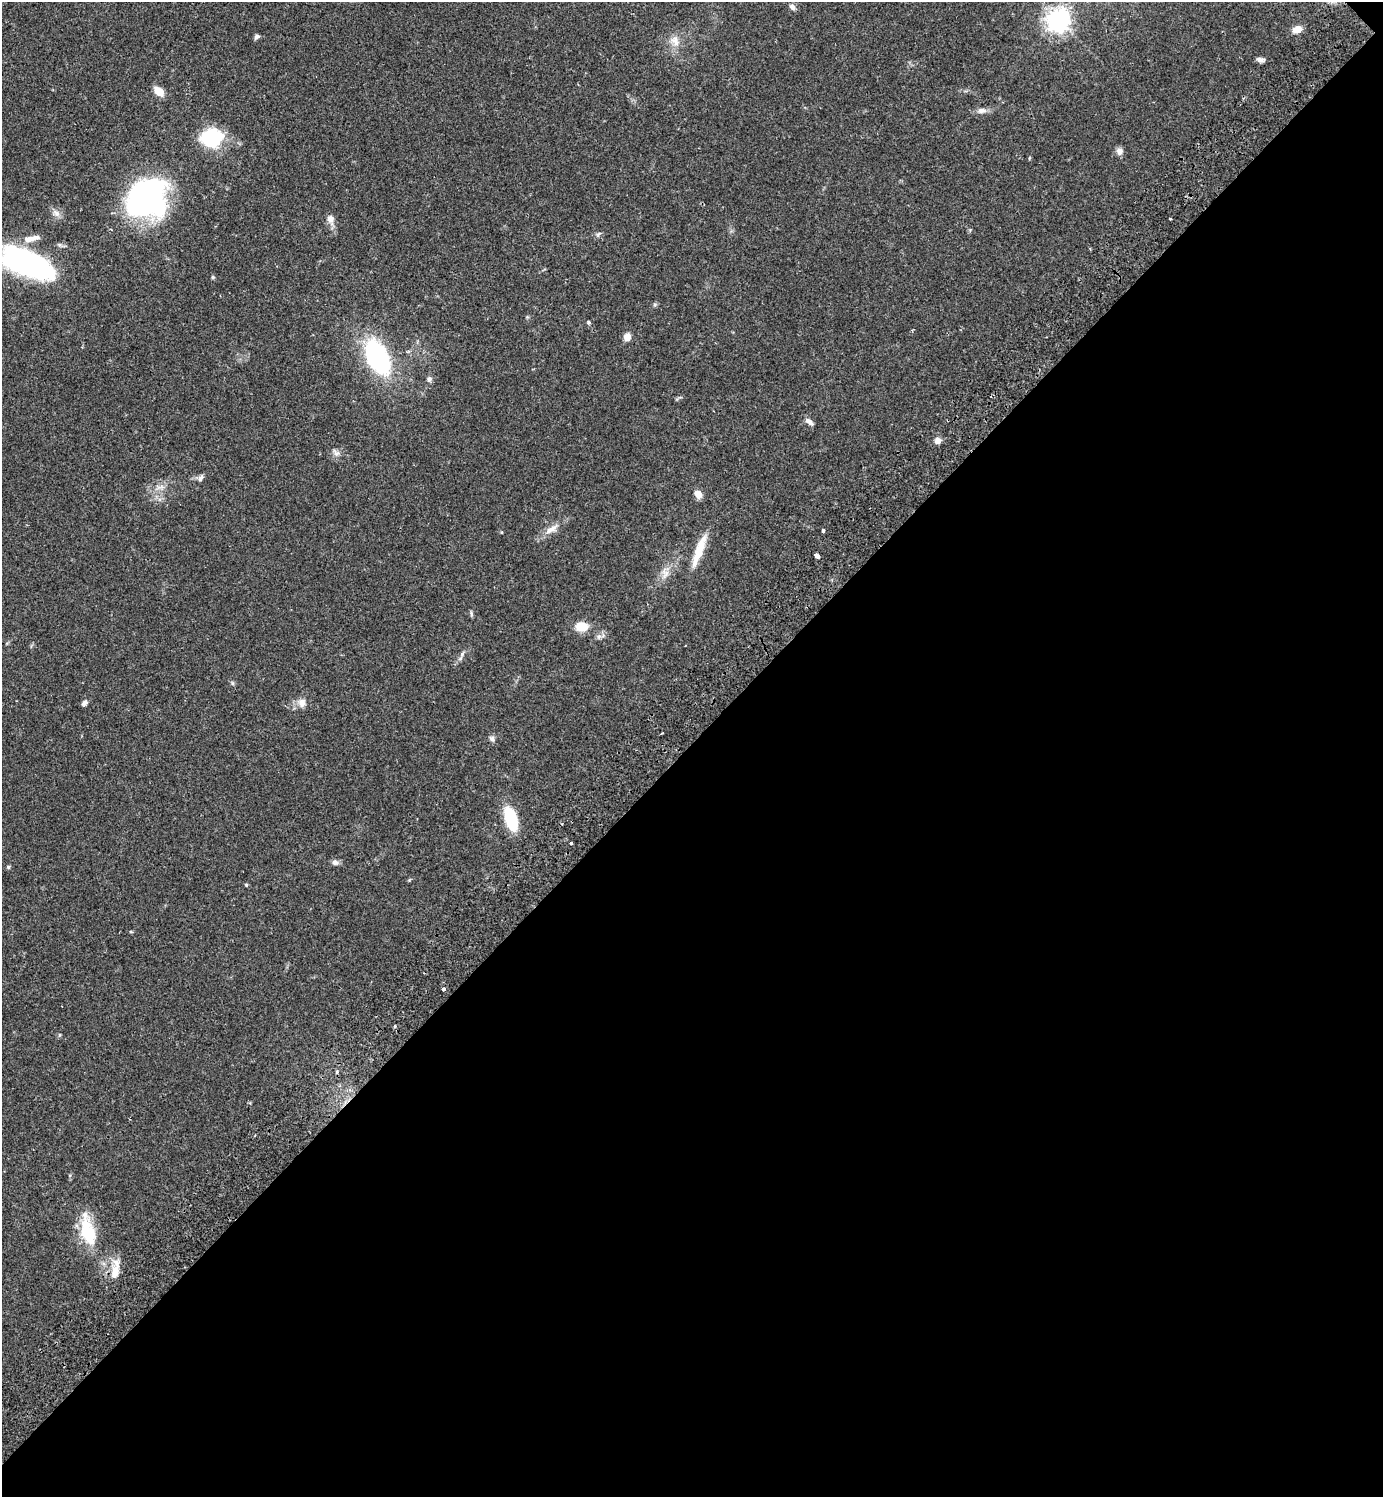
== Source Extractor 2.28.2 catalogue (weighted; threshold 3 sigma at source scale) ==
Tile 12 of 4 x 4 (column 4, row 3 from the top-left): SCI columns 4487-5867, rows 1540-3034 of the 6072 x 6072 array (HDU 1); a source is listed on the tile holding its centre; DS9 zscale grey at full resolution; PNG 1385 x 1499 px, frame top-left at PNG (2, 2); no overlay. Shown black and unused: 50% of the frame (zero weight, under 2 of 3 exposures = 3% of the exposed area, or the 3 px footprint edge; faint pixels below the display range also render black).
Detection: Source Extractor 2.28.2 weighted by HDU 2 'WHT'; one run over the whole footprint, this tile lists its part. Background 0.0707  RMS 0.0052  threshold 0.0235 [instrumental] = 3 sigma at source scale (4.5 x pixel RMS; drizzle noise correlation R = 1.50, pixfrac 1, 0.05/0.05 arcsec/px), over >= 5 px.
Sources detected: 51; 1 inside a brighter listed object's ellipse — not listed separately; the other 50 listed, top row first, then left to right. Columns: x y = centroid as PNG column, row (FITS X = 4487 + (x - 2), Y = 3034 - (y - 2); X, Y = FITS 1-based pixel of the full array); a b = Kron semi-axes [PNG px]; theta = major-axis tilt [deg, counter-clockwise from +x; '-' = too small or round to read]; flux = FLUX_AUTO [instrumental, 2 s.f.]
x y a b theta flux
792 7 9 6 -40 2
1058 20 8 7 - 410
1297 29 11 8 25 3.9
257 36 7 5 23 1.3
675 41 16 10 -60 4.7
1260 60 9 5 -8 1.8
159 91 12 8 -45 5.4
982 110 12 7 1 2.6
212 138 19 16 10 38
1119 151 9 8 - 2.6
147 198 40 35 32 120
56 213 11 7 -45 2.6
330 219 14 9 -73 3.4
1170 219 3 3 - 2
598 234 8 4 38 0.89
27 263 60 25 -24 100
213 277 5 4 - 0.66
655 305 6 5 - 0.81
588 322 4 4 - 1.3
627 337 8 7 - 3.6
377 357 30 15 -65 91
429 379 7 6 - 1.5
810 422 13 6 -37 2.2
937 440 7 7 - 2.7
336 453 12 7 -45 2.1
200 478 9 6 47 1.7
698 494 9 7 -57 3.8
551 529 23 8 33 5.2
823 530 3 3 - 1.9
502 532 4 3 - 0.42
699 550 41 10 71 11
817 556 5 3 - 13
665 573 16 9 -75 4
471 614 8 4 -81 0.84
581 626 12 9 2 9.5
462 654 7 6 - 1.3
85 703 7 5 45 1.9
302 703 12 10 -75 3.7
492 738 8 6 -56 1.4
511 819 19 9 -72 33
571 843 3 3 - 1.3
335 862 8 7 - 1.8
8 867 5 4 - 0.68
246 885 5 4 - 0.56
444 989 4 3 - 2.1
395 1026 3 3 - 1
59 1035 6 4 71 0.55
337 1072 4 3 - 1.1
88 1233 36 16 -75 23
115 1269 27 8 83 7
Isophote crosses this tile's border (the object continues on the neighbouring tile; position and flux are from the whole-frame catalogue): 1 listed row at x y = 27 263